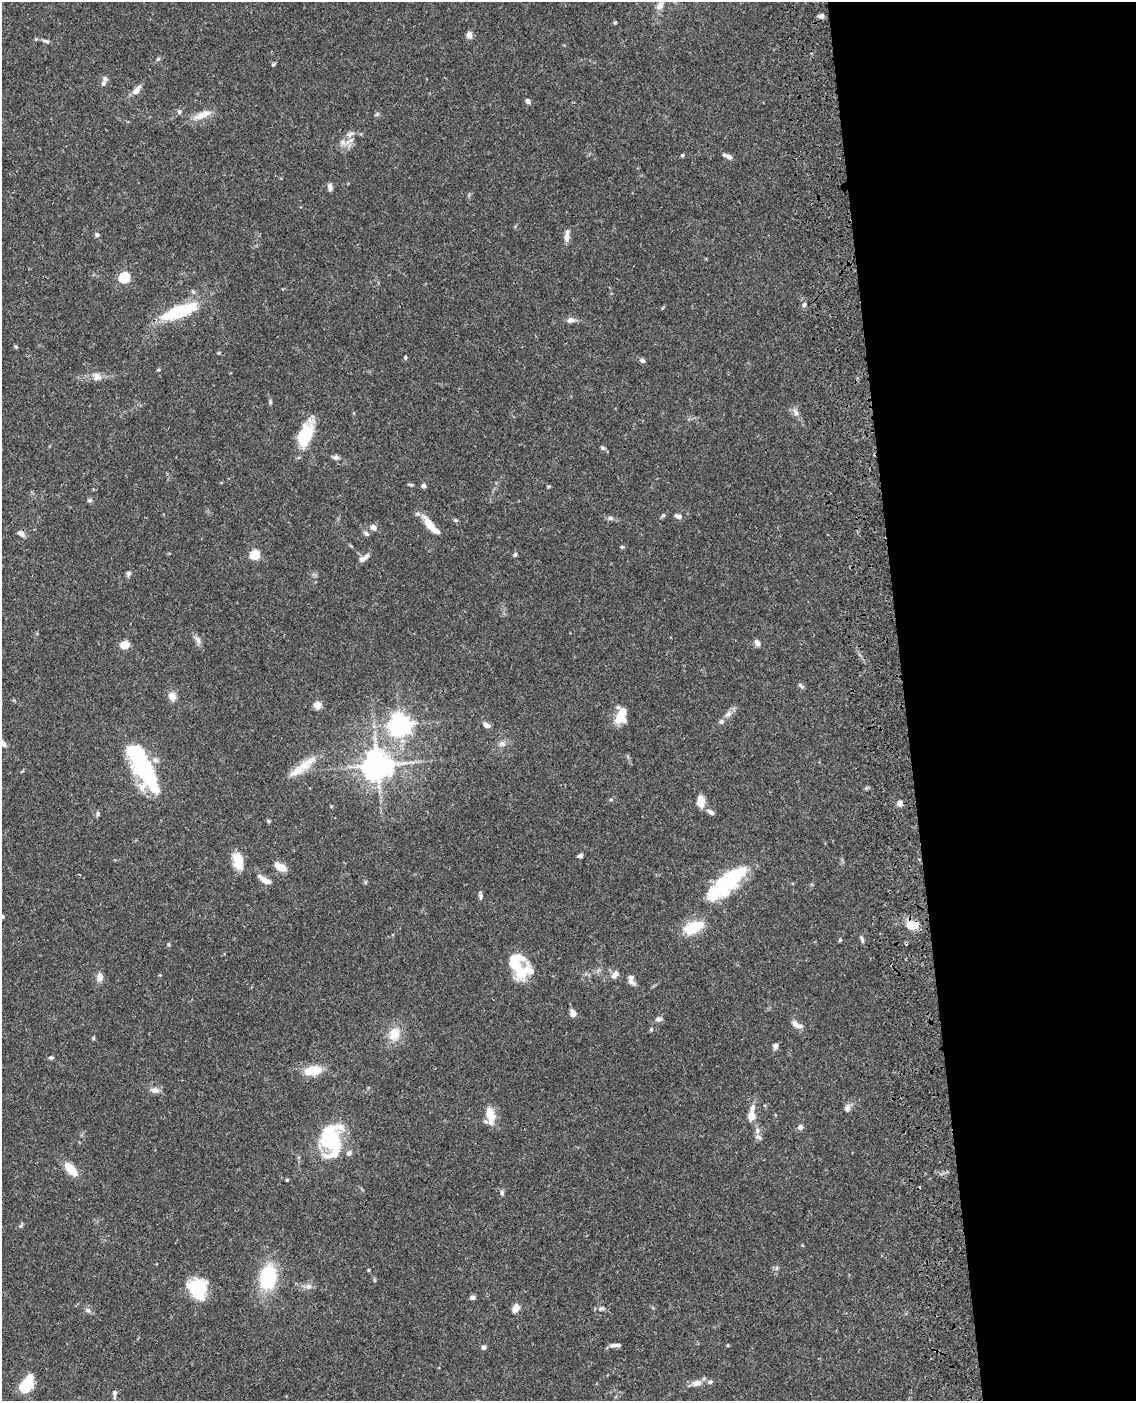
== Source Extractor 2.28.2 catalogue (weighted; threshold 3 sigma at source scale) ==
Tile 8 of 4 x 3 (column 4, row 2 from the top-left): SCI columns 3520-4653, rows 1653-3051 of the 4770 x 4604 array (HDU 1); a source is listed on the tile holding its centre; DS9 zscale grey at full resolution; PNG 1138 x 1403 px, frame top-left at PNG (2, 2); no overlay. Shown black and unused: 20% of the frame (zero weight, under 3 of 4 exposures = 6% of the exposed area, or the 3 px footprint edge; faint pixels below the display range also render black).
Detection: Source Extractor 2.28.2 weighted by HDU 2 'WHT'; one run over the whole footprint, this tile lists its part. Background 0.0574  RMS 0.003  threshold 0.0137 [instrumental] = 3 sigma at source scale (4.5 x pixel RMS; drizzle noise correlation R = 1.50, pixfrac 1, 0.05/0.05 arcsec/px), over >= 5 px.
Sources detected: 144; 1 inside a brighter object's white glare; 1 cosmic-ray / hot-pixel residue — not listed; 18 inside a brighter listed object's ellipse — not listed separately; the other 124 listed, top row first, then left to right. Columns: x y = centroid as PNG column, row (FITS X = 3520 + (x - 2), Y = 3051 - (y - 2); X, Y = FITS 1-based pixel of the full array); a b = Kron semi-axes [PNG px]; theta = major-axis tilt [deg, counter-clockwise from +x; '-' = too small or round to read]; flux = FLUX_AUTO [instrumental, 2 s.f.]
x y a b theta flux
660 5 15 8 52 2.1
821 16 6 5 - 1.2
615 22 5 3 - 0.33
469 35 6 6 - 2.2
46 41 9 5 -18 0.7
158 59 6 4 71 0.41
274 64 6 4 32 0.38
103 83 10 6 82 0.88
136 90 13 6 53 2.1
528 101 5 5 - 1
179 112 6 5 - 0.55
377 114 6 4 44 0.46
202 115 25 8 22 3.8
350 141 18 6 33 2.5
682 155 4 4 - 0.42
728 156 12 5 -25 1.2
330 187 8 5 -82 1.2
97 235 6 5 - 0.62
567 236 15 6 88 1.8
124 277 5 5 - 27
804 305 6 6 - 0.81
179 311 49 14 20 16
570 320 11 7 12 1.4
16 347 5 4 - 0.37
405 357 5 4 - 0.47
642 360 7 5 -32 0.86
158 370 5 3 - 0.33
96 376 14 10 -29 2.3
270 402 7 4 -83 0.46
796 412 11 6 -59 1.4
306 434 30 14 68 12
603 448 7 5 -32 0.61
336 457 8 6 -5 0.89
411 485 6 4 -6 0.47
424 486 5 5 - 0.96
90 500 6 6 - 0.68
678 516 10 6 -17 1.1
610 518 8 6 -15 0.84
455 520 6 5 - 0.44
430 525 27 8 -49 5.1
373 527 8 6 -26 1.7
21 533 10 6 -42 1.2
366 533 8 5 -33 0.84
622 547 5 4 - 0.39
255 555 5 5 - 17
515 555 5 5 - 0.58
365 557 12 6 42 1.2
128 573 7 6 - 0.77
198 640 11 7 -65 1.3
757 643 7 5 -56 1.6
125 645 5 5 - 10
801 686 9 4 -26 0.55
172 696 10 8 -68 2.5
318 705 5 5 - 8.2
728 714 12 7 35 1.6
619 716 19 10 65 4.7
400 725 7 7 - 220
486 725 8 5 -36 1.7
3 744 9 5 -54 1
502 744 9 7 -2 1.3
155 760 10 8 -35 1.5
308 762 25 10 34 4.8
377 765 9 9 - 410
143 768 46 14 -62 44
611 799 6 3 20 0.37
700 802 10 7 -89 4.4
900 803 7 7 - 1.4
710 812 11 6 -32 1.1
98 814 6 5 - 0.66
269 821 5 4 - 0.46
580 855 6 5 - 0.94
238 861 21 11 -79 5.3
281 867 12 7 -28 4.2
264 880 16 6 -32 2.3
365 882 6 4 -72 0.36
726 883 44 15 41 33
480 895 11 4 89 0.75
2 916 4 3 - 0.58
912 925 16 11 -10 4.6
693 927 25 12 22 9.1
862 939 11 4 -75 0.65
840 940 5 4 - 0.37
168 944 5 5 - 0.43
512 958 13 7 63 2.1
521 973 18 15 -88 7.2
615 974 12 7 44 1.6
100 977 11 7 89 1.7
631 979 11 6 84 1.4
573 1013 6 5 - 2.5
658 1019 10 6 11 0.96
795 1024 13 7 -47 1.7
651 1029 6 5 - 0.41
394 1034 13 10 66 5.8
93 1038 6 3 71 0.32
775 1046 7 6 - 1.1
51 1058 6 4 0 0.54
313 1070 17 9 9 7.6
155 1090 12 7 1 1.7
752 1108 10 7 66 1.4
847 1108 10 7 80 1.4
489 1114 15 9 -68 4.7
752 1116 7 6 - 3.7
800 1127 6 6 - 1.2
757 1130 8 6 -75 1.1
331 1140 24 16 49 20
349 1153 6 6 - 1.1
71 1169 16 8 -48 6.2
287 1180 3 3 - 0.37
502 1193 8 4 -89 0.69
21 1225 9 4 65 0.45
368 1270 5 3 - 0.28
268 1277 27 17 79 18
308 1286 10 8 0 1.4
197 1288 24 20 -64 13
472 1297 6 4 19 1.1
516 1308 9 7 66 2.2
601 1308 7 4 1 0.65
88 1310 8 6 -22 0.82
613 1345 11 6 -3 1.2
728 1345 4 3 - 0.32
484 1347 6 5 - 0.76
697 1383 15 8 9 2.4
27 1385 15 9 59 15
115 1393 9 6 -88 0.87
Overlapping masked pixels (flux is a lower limit): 2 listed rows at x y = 143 768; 912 925
Isophote crosses this tile's border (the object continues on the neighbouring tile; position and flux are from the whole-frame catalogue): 2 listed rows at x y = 3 744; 2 916